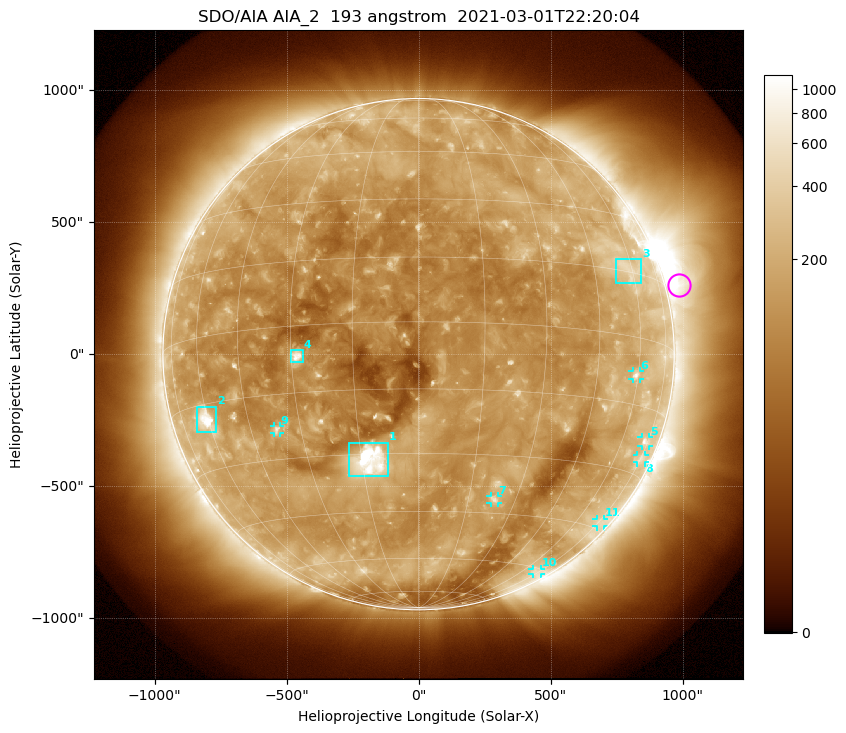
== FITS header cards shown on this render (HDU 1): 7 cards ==
TELESCOP= 'SDO/AIA '           / For AIA: SDO/AIA
INSTRUME= 'AIA_2   '           / For AIA: AIA_ATA1, AIA_ATA2, AIA_ATA3 or AIA_AT
WAVELNTH=                  193 / [angstrom] Wavelength
WAVEUNIT= 'angstrom'           / Wavelength unit: angstrom
DATE-OBS= '2021-03-01T22:20:04.846' / [ISO] Date when observation started; ISO 8
CTYPE1  = 'HPLN-TAN'           / CTYPE1: HPLN
CTYPE2  = 'HPLT-TAN'           / CTYPE2: HPLT

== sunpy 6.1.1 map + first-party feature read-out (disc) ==
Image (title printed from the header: SDO/AIA AIA_2  193 angstrom  2021-03-01T22:20:04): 1024 x 1024 px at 2.4 arcsec/px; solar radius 969 arcsec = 404 px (full disc in frame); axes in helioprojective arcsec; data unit not stated in the header (colour bar unlabelled)
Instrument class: DISC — disc imager (sunpy class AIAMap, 193 A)
Bright regions (active regions / flare kernels): reference = the median radial profile (limb darkening/brightening removed); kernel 9 px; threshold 5 sigma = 227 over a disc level ~119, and >= 1.15x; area >= 12 px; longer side >= 10 px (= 24 arcsec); searched inside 0.97 R_sun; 11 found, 11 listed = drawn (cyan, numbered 1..; 7 of them under ~33 arcsec drawn as corner ticks so the feature stays visible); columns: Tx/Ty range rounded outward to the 5 arcsec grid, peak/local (2 s.f.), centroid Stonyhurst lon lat
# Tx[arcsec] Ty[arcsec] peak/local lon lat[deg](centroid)
1 -265..-115 -465..-335 16 -13 -32
2 -840..-765 -295..-200 9.6 -61 -18
3 745..845 265..360 2.8 +58 +16
4 -485..-440 -30..15 8.9 -29 -7
5 845..875 -350..-315 3.3 +73 -22
6 810..840 -95..-65 4 +59 -8
7 270..300 -565..-535 4.1 +23 -41
8 825..860 -410..-380 2.4 +75 -26
9 -550..-525 -300..-270 4.2 -37 -23
10 430..465 -835..-810 2.3 +71 -61
11 675..700 -655..-625 2.2 +76 -43
Off-limb structures (1.02-1.3 R_sun): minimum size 162 px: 8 found; the strongest spans PA ~235..320 deg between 1.02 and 1.3 R_sun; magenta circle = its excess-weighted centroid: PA ~285 deg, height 1.06 R_sun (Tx ~990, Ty ~265 arcsec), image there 3.4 x the reference